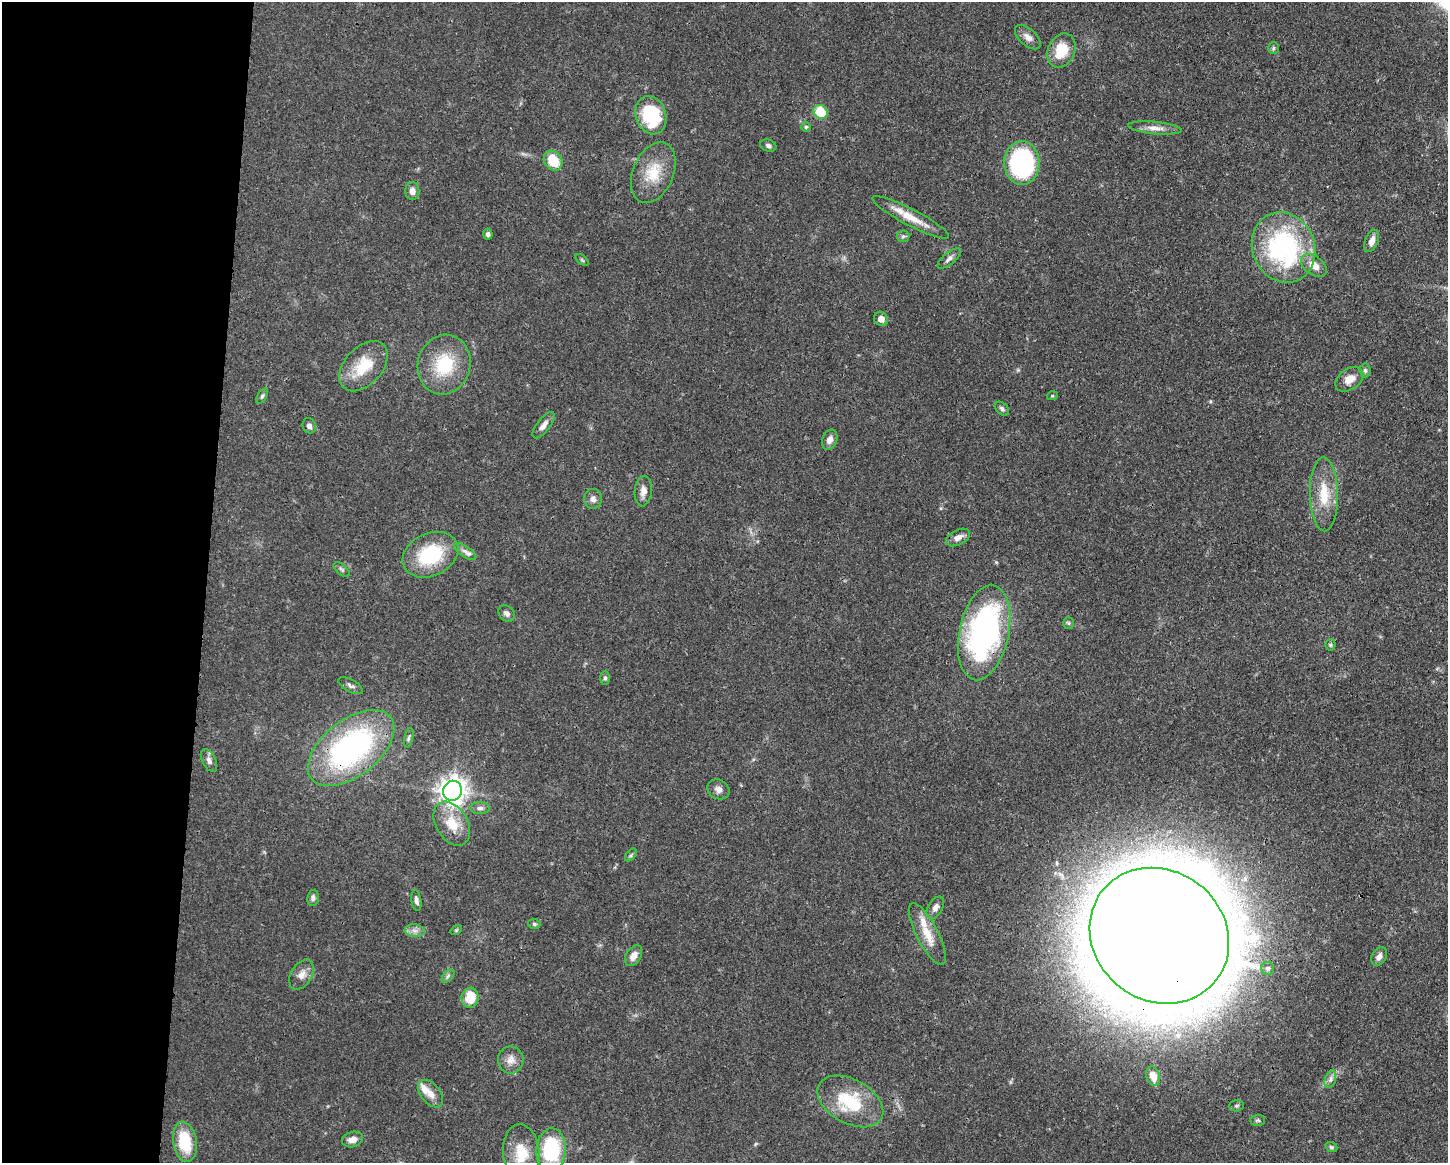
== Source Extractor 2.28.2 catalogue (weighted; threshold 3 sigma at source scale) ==
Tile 4 of 3 x 4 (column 1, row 2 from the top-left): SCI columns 112-1557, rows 2330-3490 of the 4670 x 4659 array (HDU 1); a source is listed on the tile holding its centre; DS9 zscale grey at full resolution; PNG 1450 x 1165 px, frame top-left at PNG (2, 2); each listed source drawn as its Kron ellipse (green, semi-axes under 4 px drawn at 4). Shown black and unused: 14% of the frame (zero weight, under 3 of 4 exposures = <1% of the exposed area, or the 3 px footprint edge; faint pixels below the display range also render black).
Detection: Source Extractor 2.28.2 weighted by HDU 2 'WHT'; one run over the whole footprint, this tile lists its part. Background 0.0571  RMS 0.0033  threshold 0.0149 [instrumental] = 3 sigma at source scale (4.5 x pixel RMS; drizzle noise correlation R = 1.50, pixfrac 1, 0.05/0.05 arcsec/px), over >= 5 px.
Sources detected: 80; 2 inside a brighter listed object's ellipse — not listed separately; the other 78 listed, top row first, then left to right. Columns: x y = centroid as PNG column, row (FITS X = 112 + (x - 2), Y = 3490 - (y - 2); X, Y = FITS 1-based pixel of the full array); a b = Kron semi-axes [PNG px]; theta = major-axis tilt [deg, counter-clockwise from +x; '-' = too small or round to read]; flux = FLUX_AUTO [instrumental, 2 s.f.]
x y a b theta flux
1028 37 15 8 -42 2.2
1273 48 6 5 - 0.54
1061 50 18 13 66 8.7
820 112 7 6 - 14
651 115 19 15 -71 21
806 127 5 4 - 0.48
1155 128 27 6 -5 2.9
768 146 8 6 -21 0.93
553 161 10 8 -53 8.7
1022 163 22 17 -90 48
653 173 32 20 67 10
412 191 9 7 90 2
911 217 43 8 -27 7.2
488 234 5 5 - 0.77
903 236 6 6 - 0.69
1372 241 11 6 69 2.3
1284 247 36 31 -68 57
949 259 14 6 39 1.5
582 260 7 4 -37 0.46
1314 265 15 9 -36 4
881 319 7 7 - 2.2
444 365 30 26 75 17
363 366 29 18 47 12
1365 370 7 5 -87 0.76
1349 379 15 10 36 3.6
262 396 8 4 59 0.7
1052 396 5 3 - 0.35
1002 409 8 5 -45 0.76
544 425 16 6 52 2.1
309 426 8 6 -71 1.4
830 440 10 7 68 2.1
643 491 15 8 84 2.3
1324 494 37 14 -89 10
593 499 10 9 - 1.8
958 537 13 7 27 2.1
465 551 13 5 -35 1.5
430 555 29 21 25 21
342 569 10 5 -41 0.72
507 614 9 7 -43 1.3
1068 623 6 5 - 0.54
984 632 48 25 78 88
1330 645 5 5 - 0.47
605 678 6 5 - 0.68
350 686 13 6 -29 1.1
409 738 10 4 76 0.73
351 748 50 28 38 80
209 760 12 6 -62 1.5
718 789 11 9 -29 1.8
452 791 10 9 - 280
480 808 10 6 0 1.1
452 824 24 16 -59 8.4
631 855 7 4 54 0.55
313 898 8 5 81 1
416 900 10 5 -83 1.1
935 908 12 7 60 1.7
534 924 6 5 - 0.61
456 930 6 4 35 0.47
415 931 10 6 -6 1.6
927 934 34 11 -63 6.6
1159 936 72 65 -37 2000
634 956 11 7 58 2.4
1379 956 10 7 57 1.7
1268 968 6 6 - 0.9
301 975 16 10 59 2.9
448 976 7 4 46 0.76
470 998 10 8 82 6.7
511 1060 13 12 - 3
1153 1076 10 6 -73 3.6
1330 1079 9 5 71 1.2
431 1094 16 9 -51 3.1
850 1101 36 22 -29 18
1237 1106 7 5 3 0.7
1258 1120 7 5 1 0.65
352 1139 10 7 16 2.5
185 1142 20 11 -79 13
1331 1147 6 4 -21 0.54
551 1150 21 15 87 24
521 1153 29 18 -85 9.1
Overlapping masked pixels (flux is a lower limit): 3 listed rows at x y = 984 632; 351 748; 1159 936